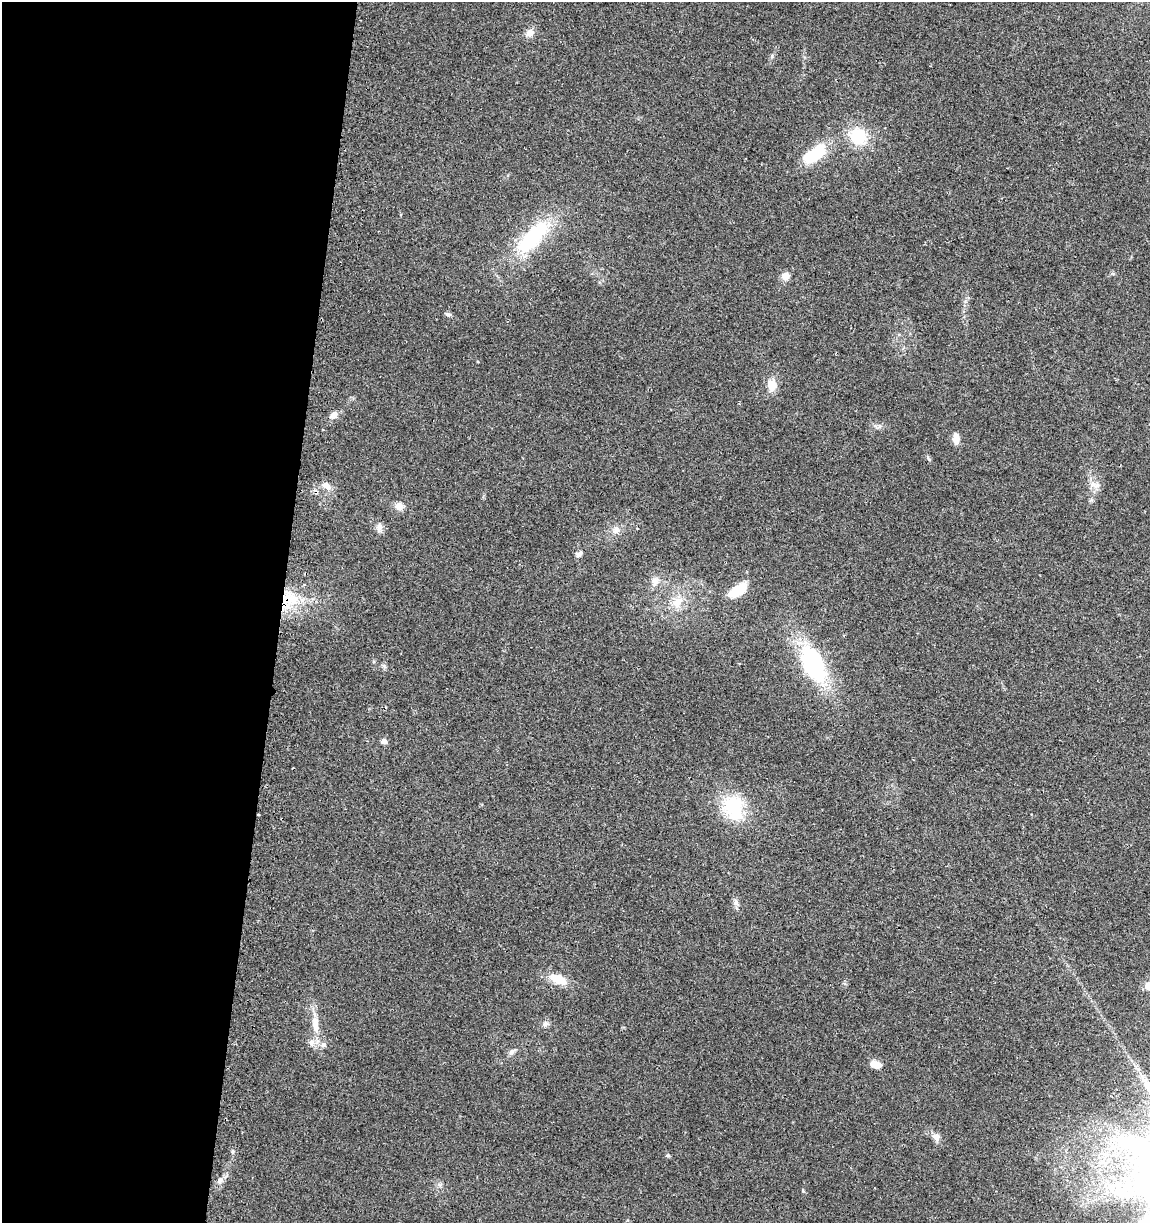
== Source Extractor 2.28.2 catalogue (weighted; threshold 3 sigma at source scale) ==
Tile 5 of 4 x 4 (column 1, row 2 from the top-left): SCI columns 316-1463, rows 2448-3668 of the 5161 x 4904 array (HDU 1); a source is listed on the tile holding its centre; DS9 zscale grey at full resolution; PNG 1152 x 1225 px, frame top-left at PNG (2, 2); no overlay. Shown black and unused: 24% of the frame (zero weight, under 2 of 3 exposures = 2% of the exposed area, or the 3 px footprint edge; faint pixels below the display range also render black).
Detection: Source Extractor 2.28.2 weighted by HDU 2 'WHT'; one run over the whole footprint, this tile lists its part. Background 0.11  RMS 0.01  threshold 0.047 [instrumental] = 3 sigma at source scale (4.5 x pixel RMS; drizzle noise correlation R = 1.50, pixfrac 1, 0.0396/0.0396 arcsec/px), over >= 5 px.
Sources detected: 39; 1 cosmic-ray / hot-pixel residue — not listed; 1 inside a brighter listed object's ellipse — not listed separately; the other 37 listed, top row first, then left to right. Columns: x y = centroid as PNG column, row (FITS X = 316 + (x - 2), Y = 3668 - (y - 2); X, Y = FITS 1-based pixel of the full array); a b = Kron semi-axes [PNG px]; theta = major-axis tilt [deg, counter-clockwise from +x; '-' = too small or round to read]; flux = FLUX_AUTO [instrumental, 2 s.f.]
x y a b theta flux
530 33 11 10 - 6.9
858 136 21 17 -50 38
815 154 32 15 32 43
533 237 54 21 46 84
785 276 8 7 - 9.4
448 314 8 5 -24 2.4
772 385 15 11 86 12
333 415 9 7 42 7.3
879 426 7 4 72 1.9
956 438 12 6 -86 10
928 459 9 3 -69 1.4
326 485 14 8 -30 6.8
1097 486 11 7 33 5.6
399 506 11 11 - 6.8
379 527 11 8 75 5.1
616 530 12 9 70 6.8
579 554 10 6 51 3.7
655 581 12 10 75 7
738 590 24 11 32 21
288 600 27 20 64 41
677 602 19 12 40 16
813 664 35 19 -64 130
383 666 8 5 -20 2.1
384 741 8 6 -4 3.9
733 808 31 23 -72 59
258 815 3 3 - 2.3
735 902 10 7 -70 4.1
558 979 26 12 -24 18
1149 986 5 5 - 34
315 1024 27 9 -84 17
545 1024 9 6 60 3.6
323 1045 8 7 - 3.7
512 1051 14 6 38 4.6
875 1065 13 8 -20 11
936 1137 11 9 -30 5.7
668 1155 5 5 - 1.6
220 1180 9 7 42 5.1
Overlapping masked pixels (flux is a lower limit): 2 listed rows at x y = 288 600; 258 815
Isophote crosses this tile's border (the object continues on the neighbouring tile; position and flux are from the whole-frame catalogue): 1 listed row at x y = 1149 986
Unlisted compact peaks at least as high as the median listed source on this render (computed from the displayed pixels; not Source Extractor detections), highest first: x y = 803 1191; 772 56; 232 1151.